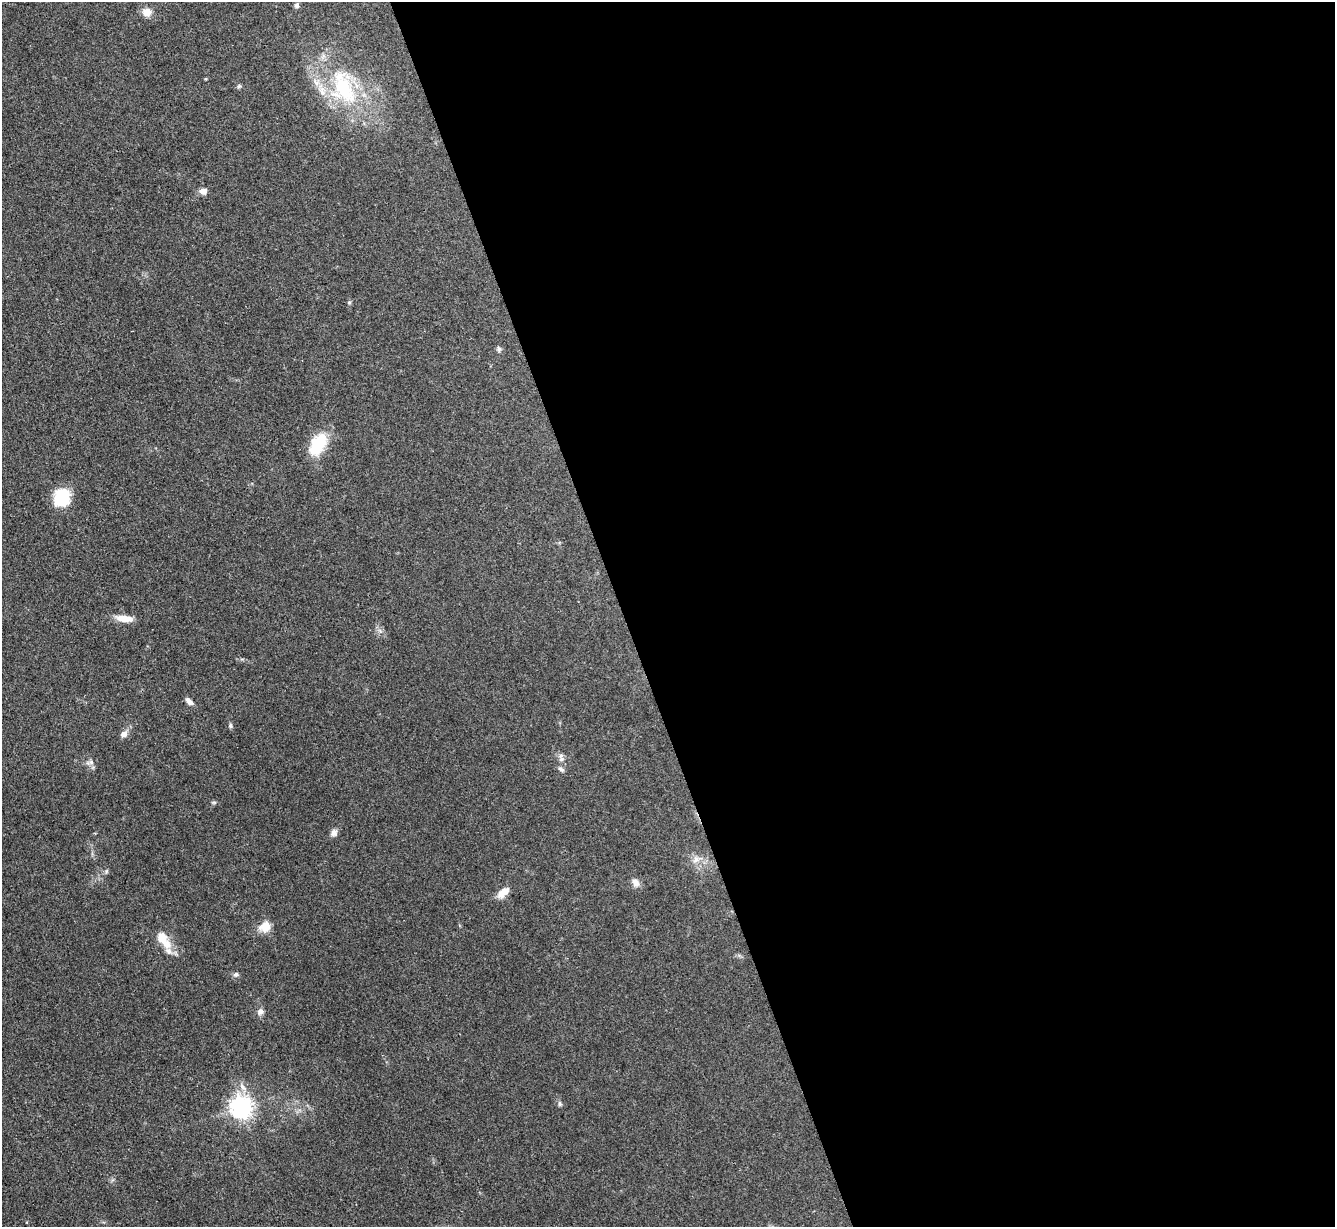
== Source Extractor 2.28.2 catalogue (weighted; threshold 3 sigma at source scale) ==
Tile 8 of 4 x 4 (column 4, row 2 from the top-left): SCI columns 4001-5333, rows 2597-3821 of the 5333 x 5319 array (HDU 1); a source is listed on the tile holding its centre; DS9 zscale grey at full resolution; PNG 1337 x 1229 px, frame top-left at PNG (2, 2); no overlay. Shown black and unused: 53% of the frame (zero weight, under 3 of 4 exposures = <1% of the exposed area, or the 3 px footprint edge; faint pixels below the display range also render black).
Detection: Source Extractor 2.28.2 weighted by HDU 2 'WHT'; one run over the whole footprint, this tile lists its part. Background 0.085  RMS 0.0061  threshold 0.0275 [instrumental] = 3 sigma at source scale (4.5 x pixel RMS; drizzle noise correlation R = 1.50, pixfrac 1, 0.05/0.05 arcsec/px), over >= 5 px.
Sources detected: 32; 3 inside a brighter listed object's ellipse — not listed separately; the other 29 listed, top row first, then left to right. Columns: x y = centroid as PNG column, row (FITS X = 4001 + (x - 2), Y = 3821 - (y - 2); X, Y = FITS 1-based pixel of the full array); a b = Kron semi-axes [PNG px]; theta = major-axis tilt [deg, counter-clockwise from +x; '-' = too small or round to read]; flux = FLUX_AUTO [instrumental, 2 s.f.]
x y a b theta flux
297 5 7 6 - 1.7
147 12 9 9 - 6.2
239 86 6 6 - 1.1
344 89 46 31 -60 58
203 191 8 7 - 3.7
349 302 5 5 - 0.93
499 349 7 6 - 1.5
318 443 26 15 58 25
61 497 17 15 59 26
124 618 21 7 -7 7.7
189 701 10 5 -43 3.1
230 726 6 5 - 1.2
124 734 7 6 - 3.6
561 759 8 7 - 2.4
90 762 12 6 9 2.2
561 769 9 5 -37 1.7
214 802 6 4 0 0.88
334 833 10 8 61 2.6
697 859 16 9 21 5.4
106 871 6 4 89 0.86
636 883 10 8 -59 3.7
503 892 16 8 41 6.3
265 927 15 12 26 7.7
162 938 15 12 -68 8
236 974 8 6 11 1.6
260 1012 9 8 - 2.6
242 1087 12 6 -56 3.3
560 1104 8 5 -61 1.2
241 1107 8 7 - 430